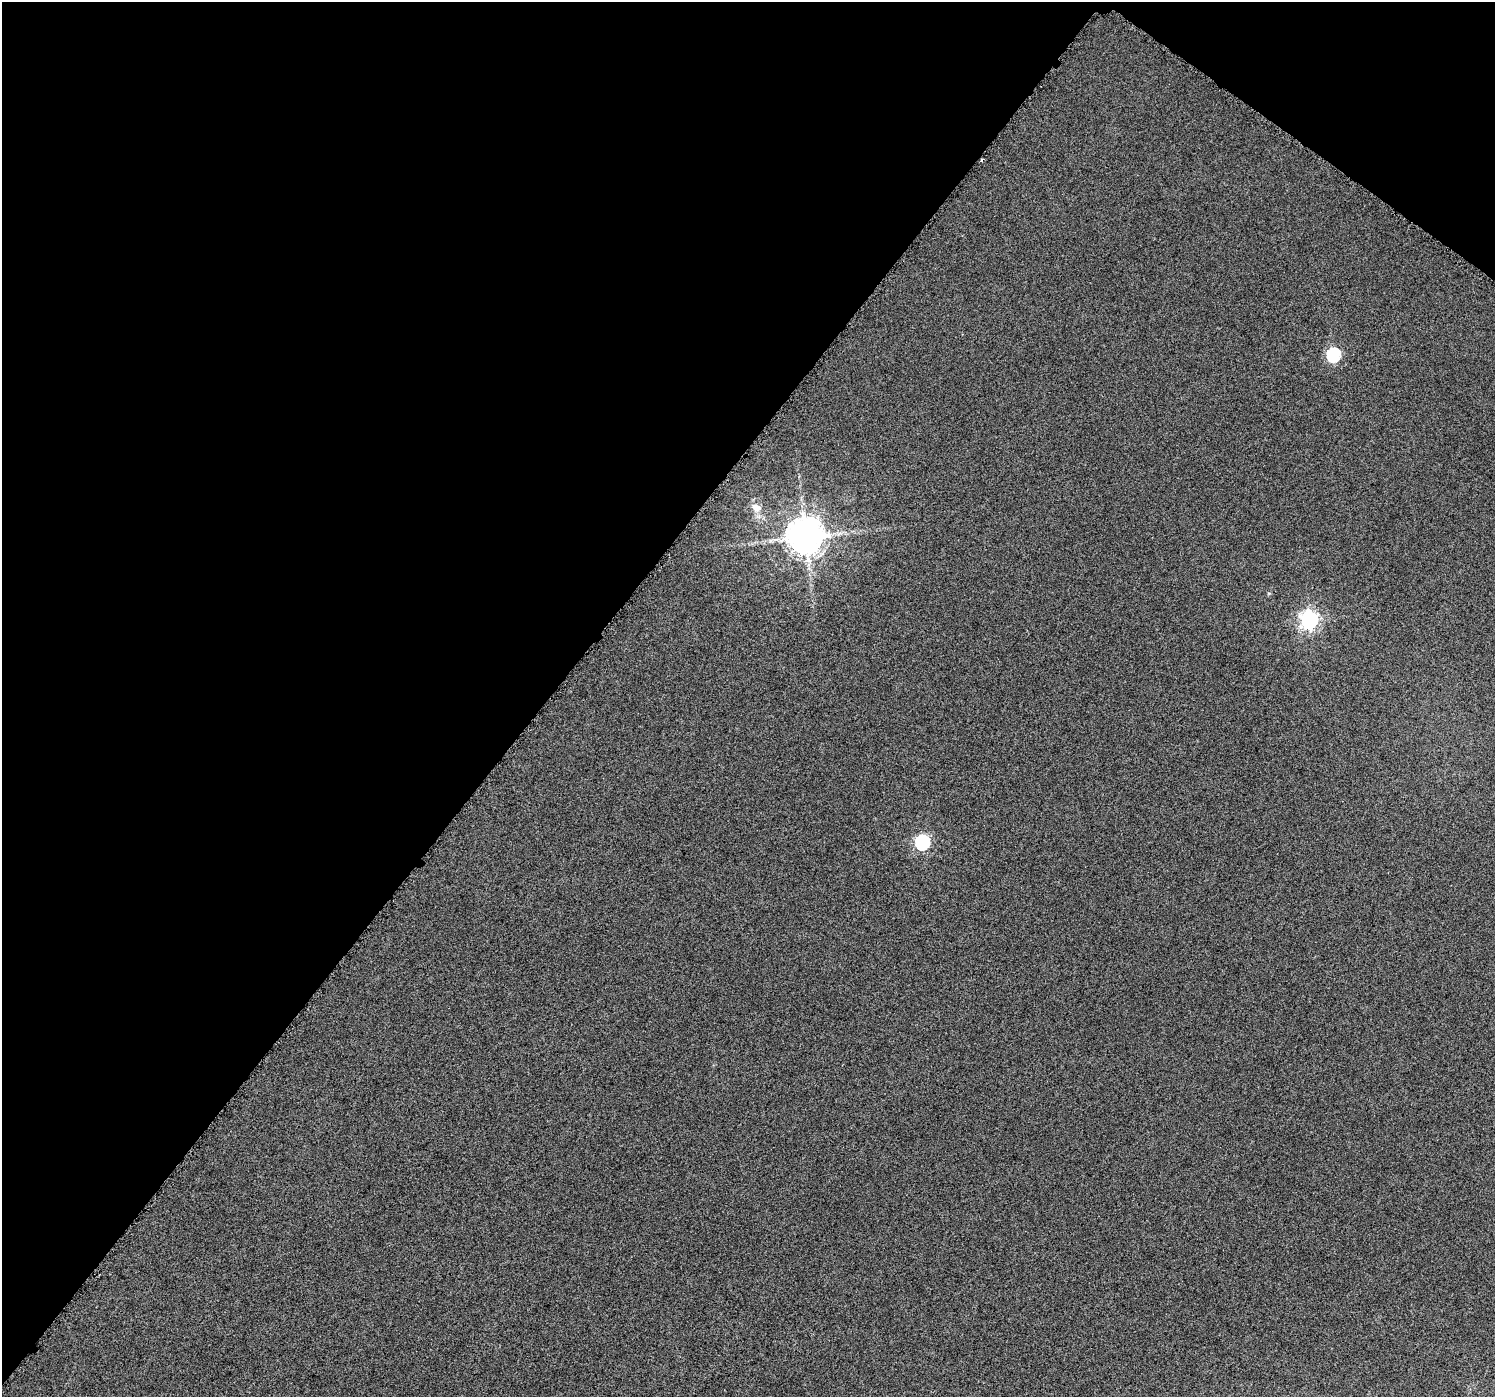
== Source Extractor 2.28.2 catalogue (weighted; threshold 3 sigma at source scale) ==
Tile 2 of 4 x 4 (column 2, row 1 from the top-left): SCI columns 1504-2996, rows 4442-5836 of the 5985 x 6026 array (HDU 1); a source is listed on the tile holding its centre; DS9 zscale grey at full resolution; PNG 1497 x 1399 px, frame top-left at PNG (2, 2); no overlay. Shown black and unused: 39% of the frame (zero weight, under 3 of 6 exposures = <1% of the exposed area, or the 3 px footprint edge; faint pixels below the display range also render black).
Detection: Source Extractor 2.28.2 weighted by HDU 2 'WHT'; one run over the whole footprint, this tile lists its part. Background 0.00113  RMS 0.0038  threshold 0.0154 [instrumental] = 3 sigma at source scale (4.09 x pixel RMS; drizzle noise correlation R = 1.36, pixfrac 0.8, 0.0396/0.0396 arcsec/px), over >= 5 px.
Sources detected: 7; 1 inside a brighter object's white glare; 1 cosmic-ray / hot-pixel residue — not listed; the other 5 listed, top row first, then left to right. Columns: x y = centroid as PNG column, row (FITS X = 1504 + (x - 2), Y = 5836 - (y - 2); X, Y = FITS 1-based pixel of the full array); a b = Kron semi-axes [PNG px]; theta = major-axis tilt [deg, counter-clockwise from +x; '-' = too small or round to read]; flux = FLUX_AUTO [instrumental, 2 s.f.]
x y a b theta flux
1333 355 7 6 - 48
756 508 12 9 -32 3.5
805 537 10 9 - 940
1309 620 7 7 - 150
922 842 7 6 - 66